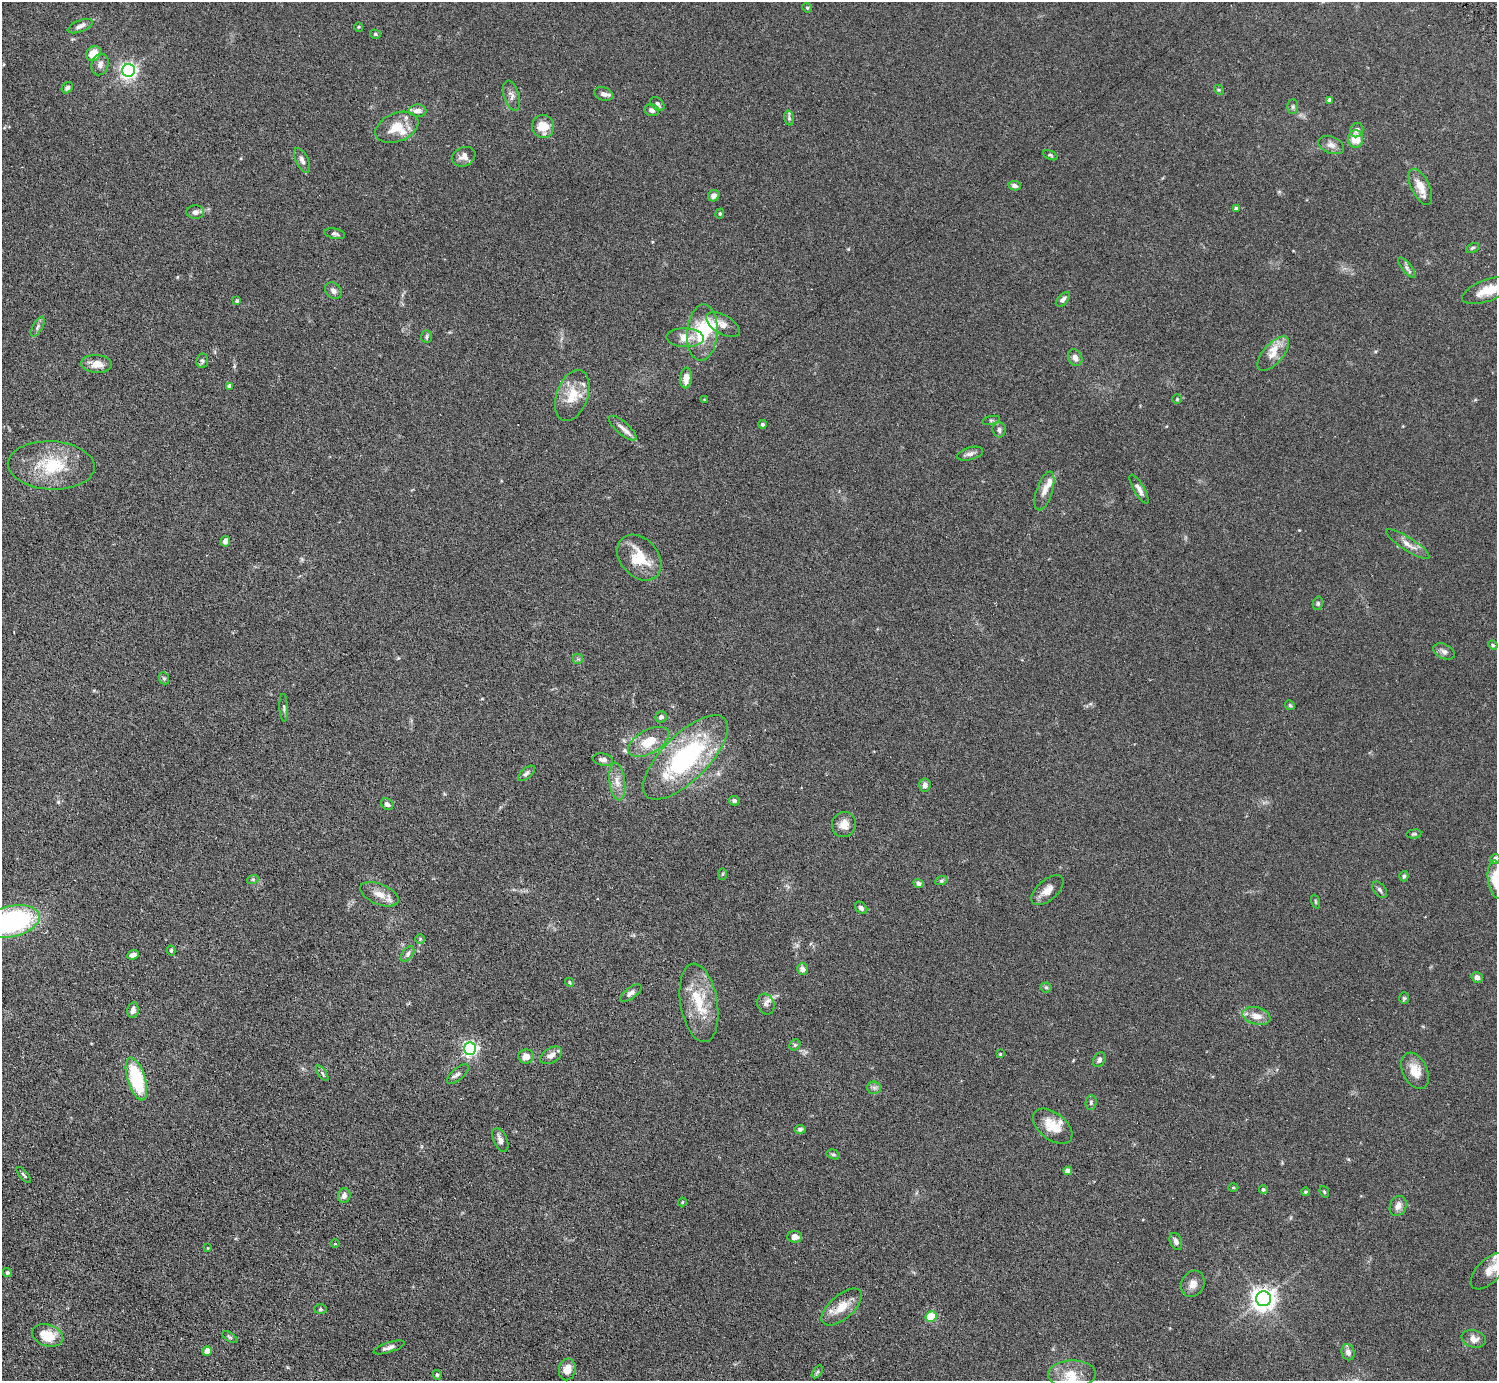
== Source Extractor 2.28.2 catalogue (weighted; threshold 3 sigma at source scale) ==
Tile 7 of 4 x 4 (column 3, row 2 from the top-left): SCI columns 2989-4483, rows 3055-4433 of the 5977 x 5967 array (HDU 1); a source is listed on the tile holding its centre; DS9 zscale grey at full resolution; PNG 1499 x 1383 px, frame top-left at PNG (2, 2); each listed source drawn as its Kron ellipse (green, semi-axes under 4 px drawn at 4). Shown black and unused: <1% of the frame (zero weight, under 3 of 6 exposures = <1% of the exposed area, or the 3 px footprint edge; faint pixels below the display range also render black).
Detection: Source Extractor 2.28.2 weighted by HDU 2 'WHT'; one run over the whole footprint, this tile lists its part. Background 0.123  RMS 0.005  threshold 0.0202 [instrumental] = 3 sigma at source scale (4.09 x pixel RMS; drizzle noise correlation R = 1.36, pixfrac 0.8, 0.05/0.05 arcsec/px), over >= 5 px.
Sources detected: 163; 1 inside a brighter object's white glare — neither listed nor drawn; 8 inside a brighter listed object's ellipse — not listed separately; the other 154 listed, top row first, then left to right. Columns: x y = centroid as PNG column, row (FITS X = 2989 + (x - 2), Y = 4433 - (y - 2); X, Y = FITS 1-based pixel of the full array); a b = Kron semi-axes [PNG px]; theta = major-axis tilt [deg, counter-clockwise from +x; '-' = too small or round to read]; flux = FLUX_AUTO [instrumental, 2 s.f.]
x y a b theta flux
807 8 5 4 - 0.6
80 26 13 5 22 1.9
359 27 4 4 - 0.47
375 34 5 4 - 0.73
94 54 8 7 - 7.4
100 64 11 8 73 2.3
129 70 6 6 - 140
67 88 6 5 - 1.2
1219 90 5 4 - 0.53
604 94 10 6 -20 1.8
512 96 15 7 -73 2.3
1330 100 4 4 - 1.9
657 104 8 6 -46 1.4
1293 107 7 5 89 0.8
652 110 7 6 - 1.8
418 111 8 6 -3 2.9
789 118 7 4 -75 0.91
543 126 11 11 - 6.7
397 127 22 14 22 9.3
1357 130 7 6 - 1.7
1356 139 8 7 - 7.2
1331 145 13 8 -20 2.5
1050 155 7 4 -27 0.67
464 157 12 9 23 2.5
302 160 13 6 -65 2
1015 186 6 4 -10 1.3
1420 187 19 9 -64 5.7
714 196 6 5 - 1.9
1236 208 4 4 - 0.54
195 212 9 7 0 1.6
720 214 5 4 - 0.51
335 234 10 5 -12 1.1
1472 248 7 4 27 0.65
1407 268 13 4 -50 1.3
1487 290 27 10 20 7.8
333 291 9 7 -41 1.7
1063 299 8 5 46 1.6
237 301 3 3 - 0.74
723 325 19 9 -31 3.4
38 327 11 5 61 1.2
702 333 28 15 86 19
426 337 6 5 - 0.84
685 338 18 9 -2 5.4
1273 354 21 10 49 5.2
1075 358 9 7 -65 2.1
202 361 7 5 83 0.96
97 364 15 9 -5 4.4
686 378 10 6 84 4.2
229 386 4 4 - 1.3
572 396 26 15 70 9.4
1177 399 5 5 - 0.53
704 400 4 3 - 0.32
991 420 9 4 12 0.64
762 424 4 4 - 0.74
623 428 17 6 -41 2.7
999 430 7 6 - 1.3
970 454 13 6 16 1.7
51 465 43 24 -3 22
1139 489 16 5 -60 2.3
1044 491 20 8 71 3.1
225 541 5 5 - 1.7
1408 544 25 6 -32 3.7
639 558 25 19 -49 13
1318 603 7 5 77 0.81
1493 645 5 4 - 0.53
1444 651 11 7 -25 1.7
578 659 5 5 - 0.69
164 678 6 5 - 0.66
1290 705 5 4 - 0.58
284 708 14 3 -87 0.92
661 717 5 5 - 1.3
649 742 22 12 29 9.7
685 757 55 23 45 60
603 760 10 6 -10 1.4
526 773 10 5 40 1.2
617 782 19 8 -82 3.8
925 785 7 5 84 1.8
734 801 5 4 - 1
387 804 6 5 - 1.3
844 824 13 12 - 3.6
1414 834 7 4 8 0.68
1495 859 5 5 - 3.1
722 874 5 3 - 0.44
1404 876 5 4 - 0.83
253 879 6 4 17 0.57
1496 880 19 8 -82 12
941 881 6 4 18 0.74
919 883 5 4 - 1.1
1047 890 19 10 41 4
1380 890 9 6 -51 1.1
379 894 20 10 -22 4.7
1316 902 7 3 -71 0.48
861 908 7 5 -47 1.2
11 921 29 15 13 77
420 939 5 5 - 0.5
171 950 5 4 - 0.68
408 954 9 5 54 1.2
133 955 6 4 23 1.9
802 969 6 5 - 2.3
1477 977 6 5 - 2.3
570 982 5 4 - 0.5
1046 987 5 5 - 0.66
631 993 13 5 36 1.7
1404 998 6 5 - 0.64
699 1003 39 18 -80 16
766 1004 10 8 -67 1.9
133 1010 8 5 78 1.8
1256 1016 14 8 -14 4.2
795 1045 6 5 - 0.67
470 1049 6 6 - 120
1000 1054 3 3 - 0.36
551 1055 12 7 30 2.5
526 1056 8 7 - 3.1
1099 1060 8 5 61 1.4
1415 1071 19 12 -64 6.2
322 1073 9 4 -55 0.86
458 1074 13 6 41 1.4
136 1079 22 9 -73 29
874 1088 7 6 - 1.2
1091 1103 7 5 88 0.88
1053 1126 23 13 -38 8.1
800 1129 5 4 - 0.72
500 1140 13 6 -66 2
833 1154 7 4 -16 0.7
1068 1171 4 4 - 2.7
24 1175 9 3 -49 0.67
1233 1188 5 3 - 0.37
1263 1189 4 4 - 0.66
1305 1192 4 4 - 0.58
1324 1192 6 4 -69 0.51
344 1195 7 6 - 2.2
682 1202 4 4 - 0.4
1398 1206 10 8 64 2.8
795 1237 7 6 - 2.8
1176 1241 9 6 -69 1.7
335 1244 4 3 - 0.36
208 1248 3 3 - 0.3
1489 1271 23 11 46 4.8
7 1273 5 4 - 0.78
1193 1284 13 11 64 3.3
1264 1299 7 7 - 350
842 1307 24 12 41 7.2
320 1309 6 5 - 0.61
931 1317 6 5 - 15
47 1335 16 10 -18 9.6
230 1337 8 3 -33 0.6
1474 1339 12 8 -17 3.3
389 1347 16 5 18 1.9
207 1351 4 4 - 5
1348 1352 8 6 -72 2
567 1369 11 8 76 3.9
817 1372 7 4 53 0.66
1072 1374 24 13 1 8
437 1375 5 4 - 0.8
Isophote crosses this tile's border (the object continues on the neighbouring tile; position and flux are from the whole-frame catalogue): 4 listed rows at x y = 1487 290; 1495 859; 1496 880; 11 921